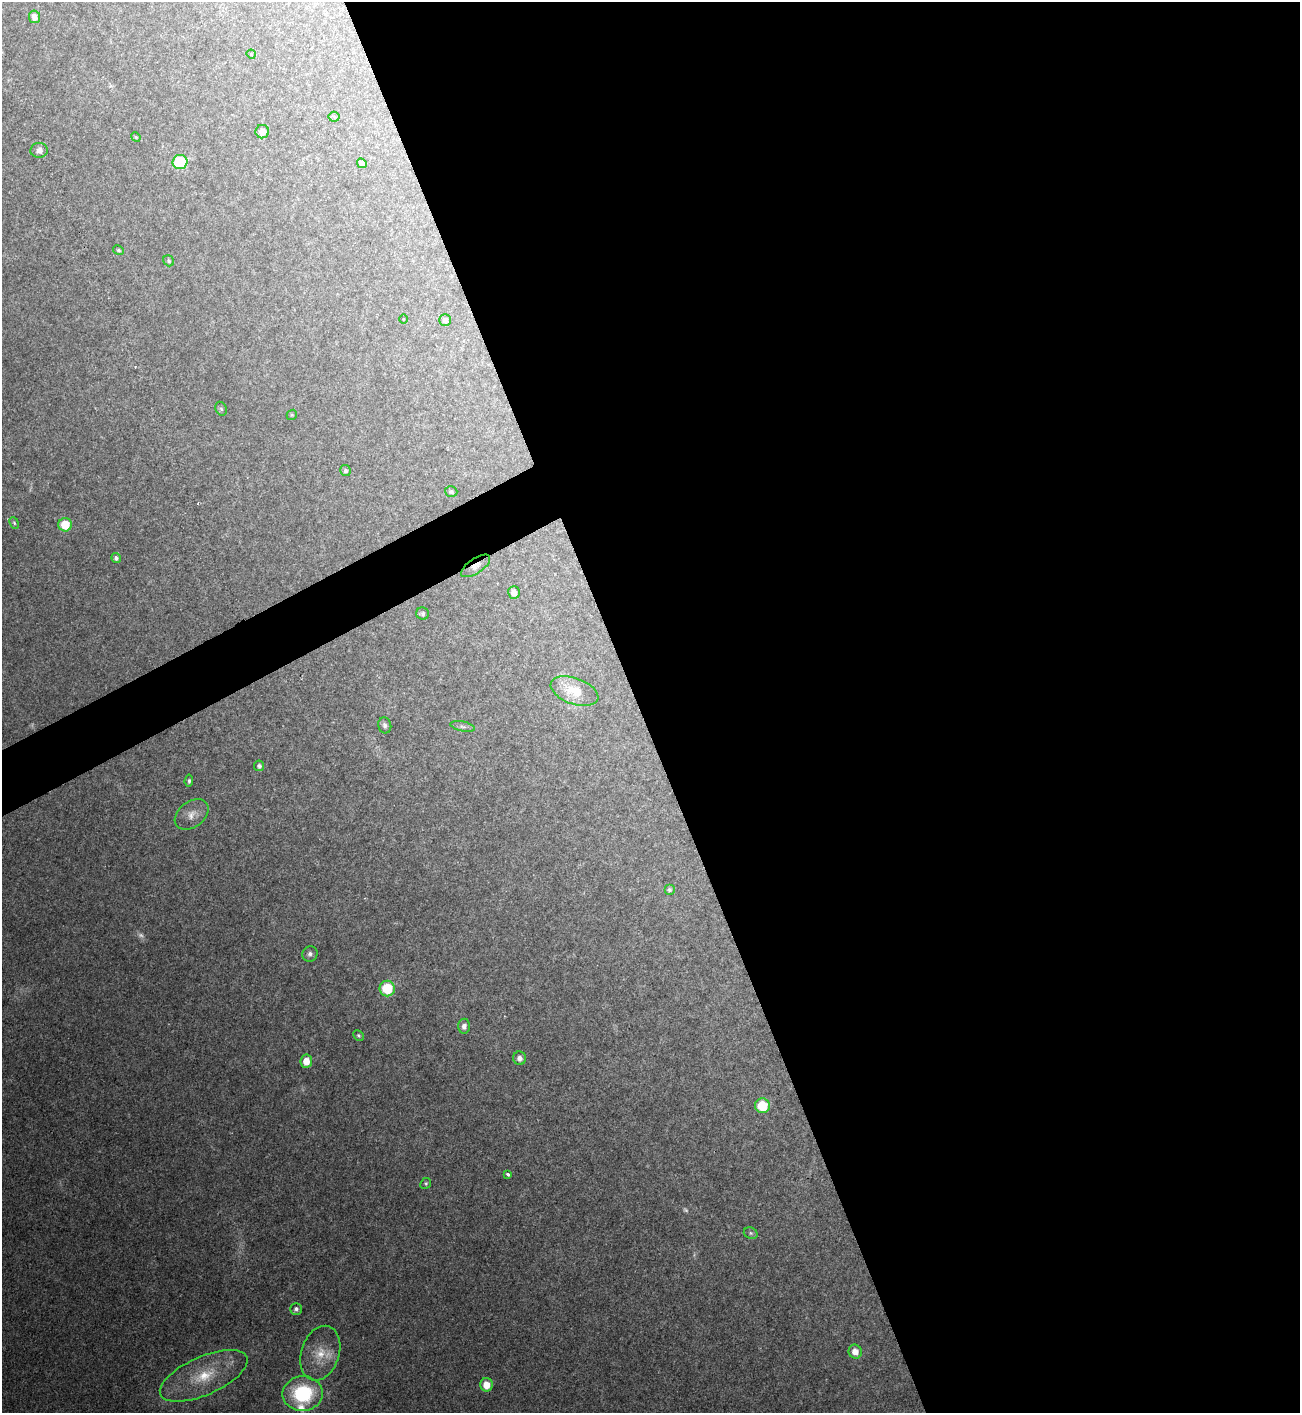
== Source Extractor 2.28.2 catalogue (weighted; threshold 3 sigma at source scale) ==
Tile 8 of 4 x 4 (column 4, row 2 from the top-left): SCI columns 4051-5348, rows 2825-4235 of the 5633 x 5646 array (HDU 1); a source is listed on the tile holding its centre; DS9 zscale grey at full resolution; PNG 1302 x 1415 px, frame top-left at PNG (2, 2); each listed source drawn as its Kron ellipse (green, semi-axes under 4 px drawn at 4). Shown black and unused: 53% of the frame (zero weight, under 2 of 3 exposures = <1% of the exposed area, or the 3 px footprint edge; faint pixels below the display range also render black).
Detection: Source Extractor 2.28.2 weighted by HDU 2 'WHT'; one run over the whole footprint, this tile lists its part. Background 0.0477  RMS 0.0075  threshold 0.0339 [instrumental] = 3 sigma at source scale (4.5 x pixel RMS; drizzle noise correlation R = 1.50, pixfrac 1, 0.05/0.05 arcsec/px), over >= 5 px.
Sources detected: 48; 2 too faint to see at this stretch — neither listed nor drawn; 1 inside a brighter listed object's ellipse — not listed separately; the other 45 listed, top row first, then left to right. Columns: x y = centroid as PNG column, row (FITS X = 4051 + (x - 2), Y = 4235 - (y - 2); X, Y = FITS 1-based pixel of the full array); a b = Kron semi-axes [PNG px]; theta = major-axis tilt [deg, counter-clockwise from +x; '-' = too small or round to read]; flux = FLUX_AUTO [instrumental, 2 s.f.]
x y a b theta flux
34 17 6 5 - 5.2
251 54 5 4 - 0.68
334 117 5 5 - 1.1
262 132 7 6 - 5.6
136 137 5 4 - 0.91
39 150 8 7 - 3.9
180 162 7 7 - 41
362 163 5 4 - 3.4
118 250 5 4 - 1.2
169 261 6 5 - 1.4
403 319 4 3 - 0.7
445 320 5 5 - 2.9
221 409 7 5 -66 1.2
292 415 5 5 - 0.88
345 471 5 5 - 1.8
451 492 6 5 - 1.5
14 523 6 4 -67 1.2
65 525 7 6 - 20
116 558 5 4 - 2.4
476 566 17 7 34 5
514 593 6 5 - 5.9
422 614 6 6 - 2
574 691 25 13 -20 22
385 725 8 6 -75 2.4
462 726 12 5 -12 2.6
259 766 5 5 - 2.2
189 781 6 4 83 1.5
192 814 19 13 38 8
669 890 5 5 - 1.7
310 954 8 7 - 2.7
387 988 8 7 - 29
464 1026 7 6 - 3.5
358 1035 6 5 - 1.3
520 1058 7 6 - 4
306 1061 7 6 - 8.7
762 1106 7 7 - 25
508 1174 4 3 - 2.1
426 1183 5 5 - 1.2
751 1233 7 5 -22 1.6
296 1309 6 6 - 2.6
855 1352 7 6 - 6.6
320 1353 28 19 72 20
204 1376 47 19 24 38
486 1385 7 6 - 10
303 1394 20 17 3 60
Overlapping masked pixels (flux is a lower limit): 1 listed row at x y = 476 566